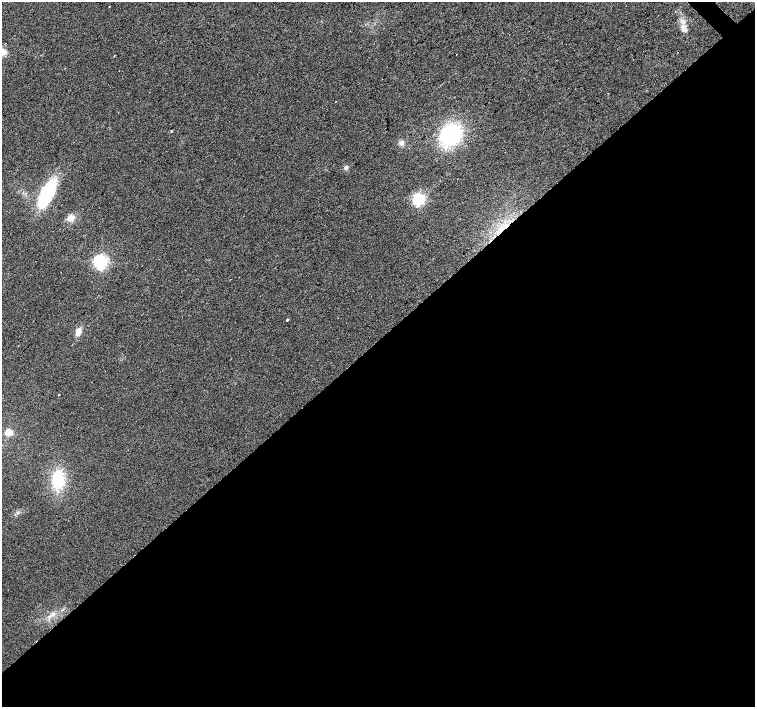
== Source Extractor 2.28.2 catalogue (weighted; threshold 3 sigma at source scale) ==
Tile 15 of 4 x 4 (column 3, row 4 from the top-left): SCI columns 3016-4520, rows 219-1627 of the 6026 x 6007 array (HDU 1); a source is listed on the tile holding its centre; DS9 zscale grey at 2 x 2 block average (1 PNG px = mean of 2 x 2 image px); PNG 757 x 709 px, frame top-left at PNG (2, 2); no overlay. Shown black and unused: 52% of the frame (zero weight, under 2 of 3 exposures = <1% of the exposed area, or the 3 px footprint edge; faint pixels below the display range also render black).
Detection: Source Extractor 2.28.2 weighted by HDU 2 'WHT'; one run over the whole footprint, this tile lists its part. Background 0.0157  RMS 0.0077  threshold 0.0345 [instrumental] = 3 sigma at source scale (4.5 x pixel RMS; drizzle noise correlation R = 1.50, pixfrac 1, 0.0396/0.0396 arcsec/px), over >= 5 px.
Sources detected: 20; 1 cosmic-ray / hot-pixel residue — not listed; the other 19 listed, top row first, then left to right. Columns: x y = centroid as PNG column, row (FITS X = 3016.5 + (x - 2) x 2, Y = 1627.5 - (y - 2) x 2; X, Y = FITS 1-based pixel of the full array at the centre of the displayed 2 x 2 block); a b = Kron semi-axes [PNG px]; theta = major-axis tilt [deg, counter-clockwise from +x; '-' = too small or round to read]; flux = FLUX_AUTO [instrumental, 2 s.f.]
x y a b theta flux
109 6 2 2 - 2.2
682 28 6 4 62 5.4
3 52 8 7 - 9.9
456 54 2 2 - 1.8
114 56 3 2 - 0.76
171 131 3 3 - 1.4
450 135 18 15 24 160
401 142 6 5 - 5.4
346 168 5 4 - 3.2
47 193 27 10 63 140
418 199 4 4 - 350
71 218 8 7 - 11
101 262 4 4 - 530
287 320 3 2 - 2.2
78 332 9 7 66 9.7
59 395 2 2 - 0.98
9 432 5 4 - 25
58 480 17 12 -88 67
53 614 8 3 32 4.9
Isophote crosses this tile's border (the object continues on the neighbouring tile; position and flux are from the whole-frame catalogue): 1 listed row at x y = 3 52
Diffuse or blended objects may show on this block-average render without a row.